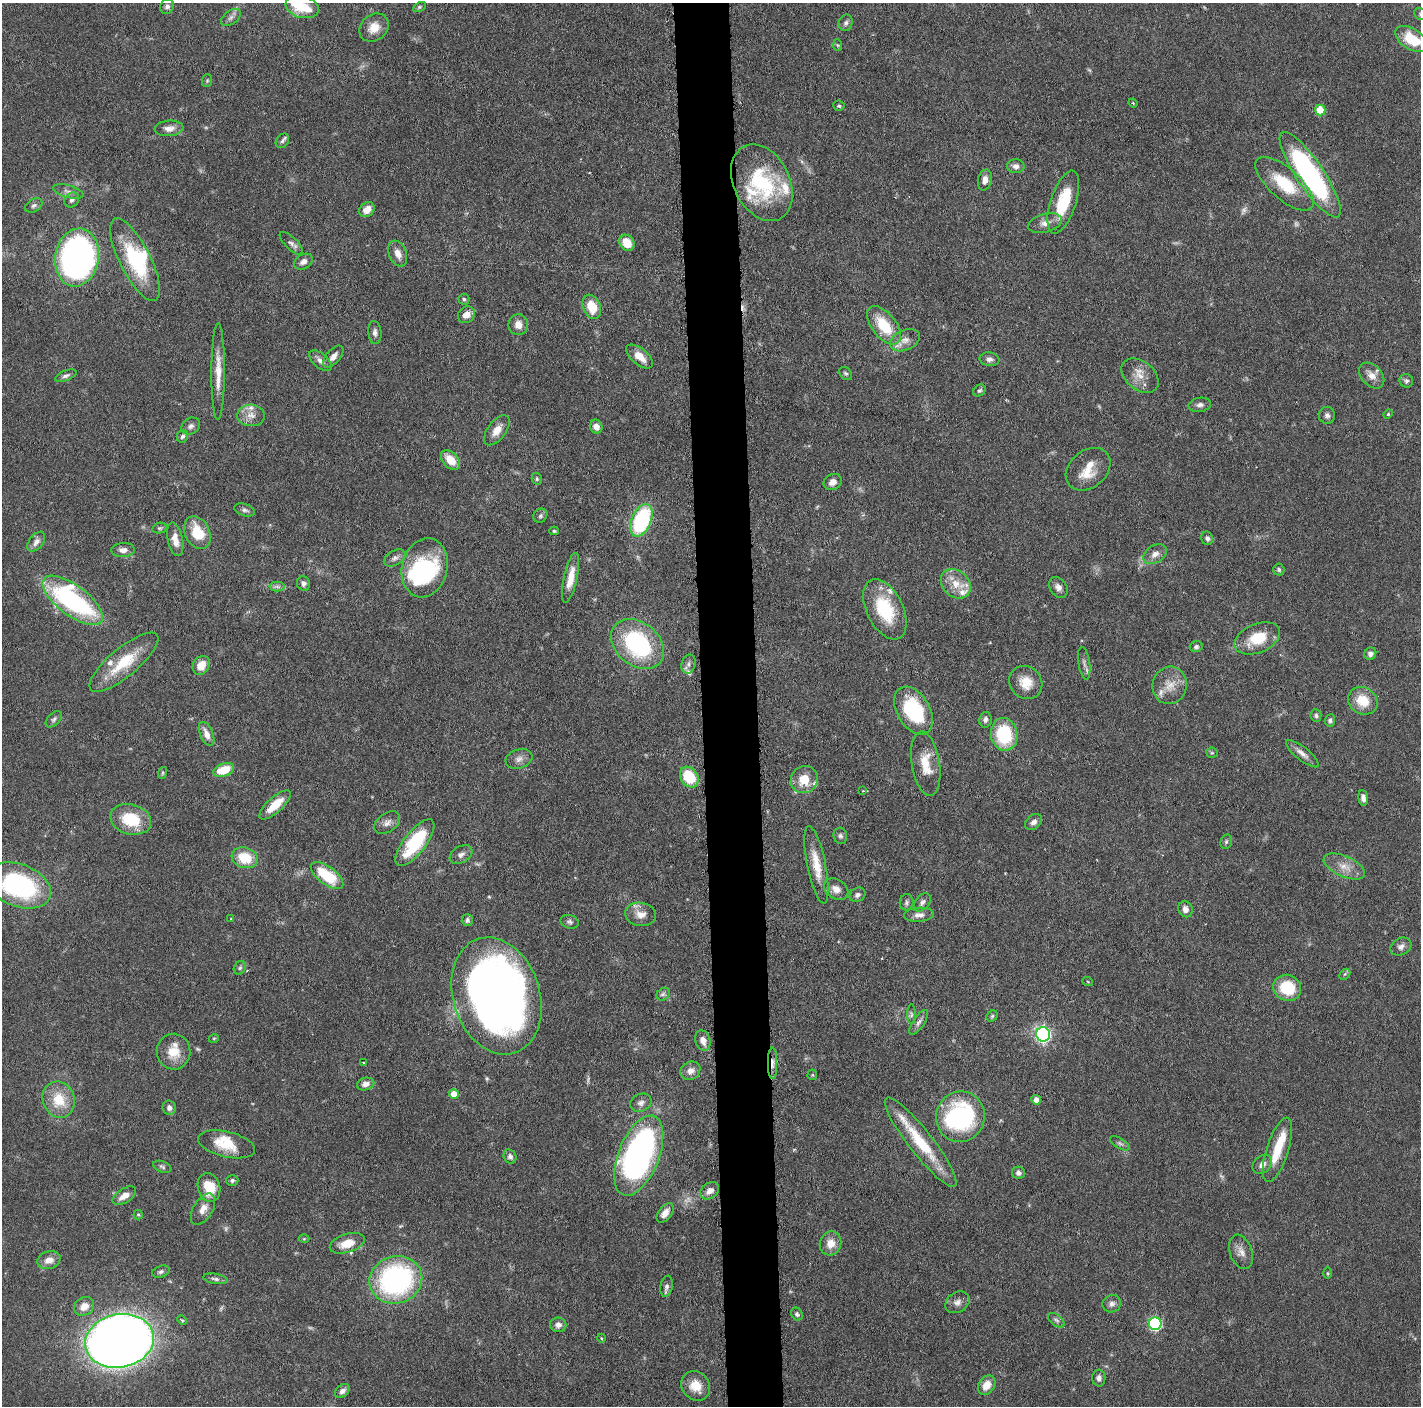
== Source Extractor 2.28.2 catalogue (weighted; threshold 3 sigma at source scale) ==
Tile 5 of 3 x 3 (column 2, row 2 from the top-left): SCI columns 1427-2845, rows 1417-2820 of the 4271 x 4239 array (HDU 1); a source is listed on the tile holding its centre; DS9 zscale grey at full resolution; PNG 1423 x 1408 px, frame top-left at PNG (2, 3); each listed source drawn as its Kron ellipse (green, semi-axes under 4 px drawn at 4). Shown black and unused: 4% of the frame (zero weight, under 3 of 6 exposures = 1% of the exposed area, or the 3 px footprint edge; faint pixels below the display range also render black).
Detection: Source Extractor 2.28.2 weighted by HDU 2 'WHT'; one run over the whole footprint, this tile lists its part. Background 0.0477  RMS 0.0026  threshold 0.0107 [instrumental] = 3 sigma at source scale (4.09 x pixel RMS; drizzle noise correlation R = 1.36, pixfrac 0.8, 0.05/0.05 arcsec/px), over >= 5 px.
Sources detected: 227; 9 too faint to see at this stretch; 5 inside a brighter object's white glare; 1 cosmic-ray / hot-pixel residue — neither listed nor drawn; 13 inside a brighter listed object's ellipse — not listed separately; the other 199 listed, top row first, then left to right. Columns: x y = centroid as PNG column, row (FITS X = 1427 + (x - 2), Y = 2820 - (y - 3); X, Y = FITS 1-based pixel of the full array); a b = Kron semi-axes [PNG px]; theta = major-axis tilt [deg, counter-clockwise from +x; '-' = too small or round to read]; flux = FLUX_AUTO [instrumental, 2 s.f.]
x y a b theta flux
167 7 7 6 - 0.93
302 7 17 11 -16 7.6
419 7 7 4 27 0.4
1420 14 6 5 - 0.5
231 17 11 6 38 0.99
846 23 8 7 - 0.8
374 28 16 12 41 3.4
1412 39 18 10 -32 8.8
837 45 6 4 -87 0.34
207 81 6 5 - 0.37
1133 103 4 3 - 0.25
839 106 5 5 - 0.42
1320 110 5 5 - 6.7
169 128 14 8 4 1.9
282 141 8 6 53 0.68
1016 166 9 7 -1 1.1
1310 175 51 13 -56 59
985 180 10 7 77 1.7
762 183 40 28 -64 22
1284 184 36 15 -42 11
68 192 15 6 -16 1.3
72 200 8 6 45 0.93
1063 202 33 12 71 10
34 205 9 6 32 0.82
367 210 8 6 42 2.3
1045 223 17 9 15 2
291 243 15 6 -44 1
627 243 8 7 - 4.4
398 254 13 8 -69 2.1
77 257 29 22 81 120
135 260 45 15 -63 18
303 262 10 7 31 1.3
464 299 5 5 - 0.47
592 307 12 8 -67 5.2
466 315 9 8 - 2
518 325 10 10 - 2.2
884 325 22 12 -52 9.2
375 333 11 6 -85 1
905 340 16 10 25 2.3
333 356 13 7 49 1.8
639 356 16 8 -39 3.2
989 359 10 6 -8 0.96
320 361 13 7 -40 1.4
218 371 48 6 90 4.6
846 373 7 5 -41 0.49
1372 375 15 10 -46 2.3
66 376 11 5 20 0.77
1140 376 21 14 -39 3.4
1406 381 7 6 - 0.69
979 391 7 5 40 0.58
1200 405 11 7 9 1
1388 414 5 4 - 0.3
251 415 14 11 -3 2.3
1327 415 8 8 - 0.88
191 426 10 8 32 0.96
596 427 7 6 - 1.7
497 430 17 9 53 2.7
182 436 6 5 - 0.68
450 460 11 7 -45 4.1
1088 469 25 18 40 4.1
537 479 6 5 - 0.41
833 482 9 7 30 1.8
245 510 11 6 -17 0.76
540 516 7 6 - 0.62
641 520 17 9 67 27
160 528 7 5 13 0.49
554 531 5 4 - 0.36
197 533 17 12 -64 7.4
1207 538 7 6 - 0.82
175 539 17 7 -79 2.8
36 542 11 7 51 1.3
123 550 12 7 2 1.5
1155 554 13 8 31 1.8
395 558 12 7 30 1.1
425 568 30 22 76 27
1279 570 6 5 - 0.52
571 578 25 7 78 3.6
303 583 7 6 - 0.88
956 584 16 13 -44 4.2
277 586 7 5 -1 0.68
1058 587 11 8 -55 1.4
73 600 36 15 -37 43
885 609 32 18 -64 14
1257 638 24 14 23 7.8
638 644 29 21 -39 29
1196 646 6 5 - 0.69
1370 654 6 5 - 0.98
124 662 43 14 40 10
1084 663 16 5 -81 1.1
688 664 10 7 76 0.93
201 665 10 8 57 3.4
1026 683 17 15 -47 4.5
1170 685 19 17 75 4.1
1363 701 15 13 -34 5.9
914 711 26 16 -60 18
1316 716 6 5 - 0.54
54 719 10 6 45 0.67
985 720 8 6 78 0.88
1330 720 6 5 - 0.56
206 734 13 6 -67 1.9
1004 734 16 13 -80 15
1212 753 6 5 - 0.37
1302 754 20 6 -39 1.7
519 759 13 9 17 1.6
926 764 32 14 -81 6.3
224 770 11 6 19 5.9
162 773 6 4 71 0.35
689 777 11 8 -55 10
804 780 14 13 - 4.9
863 791 3 3 - 0.29
1363 798 8 4 -84 1.2
275 805 20 7 42 4.8
131 819 21 15 -15 10
1033 822 9 7 42 1.1
387 823 14 9 35 1.5
840 836 8 6 -73 0.72
1226 842 7 5 75 0.47
415 843 28 11 52 15
461 854 12 8 32 1.2
245 858 13 10 -17 7.2
816 865 39 9 -78 5.4
1344 866 22 10 -23 3.3
327 876 19 8 -37 11
19 885 33 21 -21 37
836 889 13 9 -34 1.9
858 895 8 7 - 0.82
907 902 8 7 - 0.66
922 902 10 7 50 0.97
1185 909 8 7 - 1.4
641 914 15 11 -8 2.7
919 915 15 7 4 1.5
231 919 4 4 - 0.22
467 920 6 5 - 0.68
570 922 9 6 -17 0.68
1401 947 11 8 28 1.2
240 968 7 6 - 0.55
1345 974 6 4 45 0.45
1088 982 5 3 - 0.22
1287 988 14 13 - 9.6
663 994 7 5 43 0.6
497 996 60 43 -72 200
911 1014 10 4 90 0.6
992 1016 6 5 - 0.4
919 1022 14 5 56 1
1043 1034 7 7 - 69
214 1038 5 3 - 0.25
703 1041 10 7 -71 1.7
173 1052 18 17 - 4.7
364 1063 4 3 - 0.3
772 1063 16 4 90 1.4
690 1071 10 9 - 1.7
812 1075 5 5 - 0.29
366 1084 9 6 15 1.4
454 1094 5 5 - 3.8
59 1100 18 16 -68 7.1
1036 1100 5 5 - 1.7
641 1103 11 8 22 1.2
169 1108 7 6 - 1.2
960 1117 25 24 - 40
921 1142 56 12 -52 13
1120 1143 11 5 -30 0.69
227 1144 29 12 -13 6.3
1277 1150 33 11 72 7.5
639 1156 42 20 68 90
510 1157 7 6 - 0.74
1262 1164 11 8 43 1.5
162 1167 9 5 -20 0.59
1018 1173 6 6 - 0.95
232 1180 6 5 - 0.72
209 1187 15 11 -74 6.2
710 1191 10 7 36 1.9
124 1196 13 7 33 2.3
203 1209 17 9 58 2.3
665 1213 11 6 51 1.8
138 1214 5 4 - 0.3
304 1239 5 3 - 0.25
347 1243 18 9 18 4.2
830 1243 12 10 73 3.1
1241 1252 18 11 -70 2.1
49 1260 12 8 18 2.2
161 1272 9 5 19 0.66
1328 1273 5 3 - 0.26
215 1279 12 5 -10 0.85
396 1280 26 23 16 49
666 1286 11 6 79 0.96
957 1302 13 10 33 1.5
1112 1304 9 8 - 1.1
84 1306 10 9 - 2.8
797 1314 7 5 -56 0.62
182 1320 5 4 - 0.37
1056 1320 9 5 -38 0.68
1155 1324 6 6 - 34
558 1325 8 7 - 1.2
601 1338 4 3 - 0.23
120 1341 34 26 10 410
1099 1378 8 6 -87 1.1
987 1385 10 8 56 3.2
696 1386 15 13 -49 4
342 1391 8 6 43 1.1
Overlapping masked pixels (flux is a lower limit): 1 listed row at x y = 772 1063
Isophote crosses this tile's border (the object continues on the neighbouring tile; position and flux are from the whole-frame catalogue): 4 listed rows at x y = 302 7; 1420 14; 1412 39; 19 885